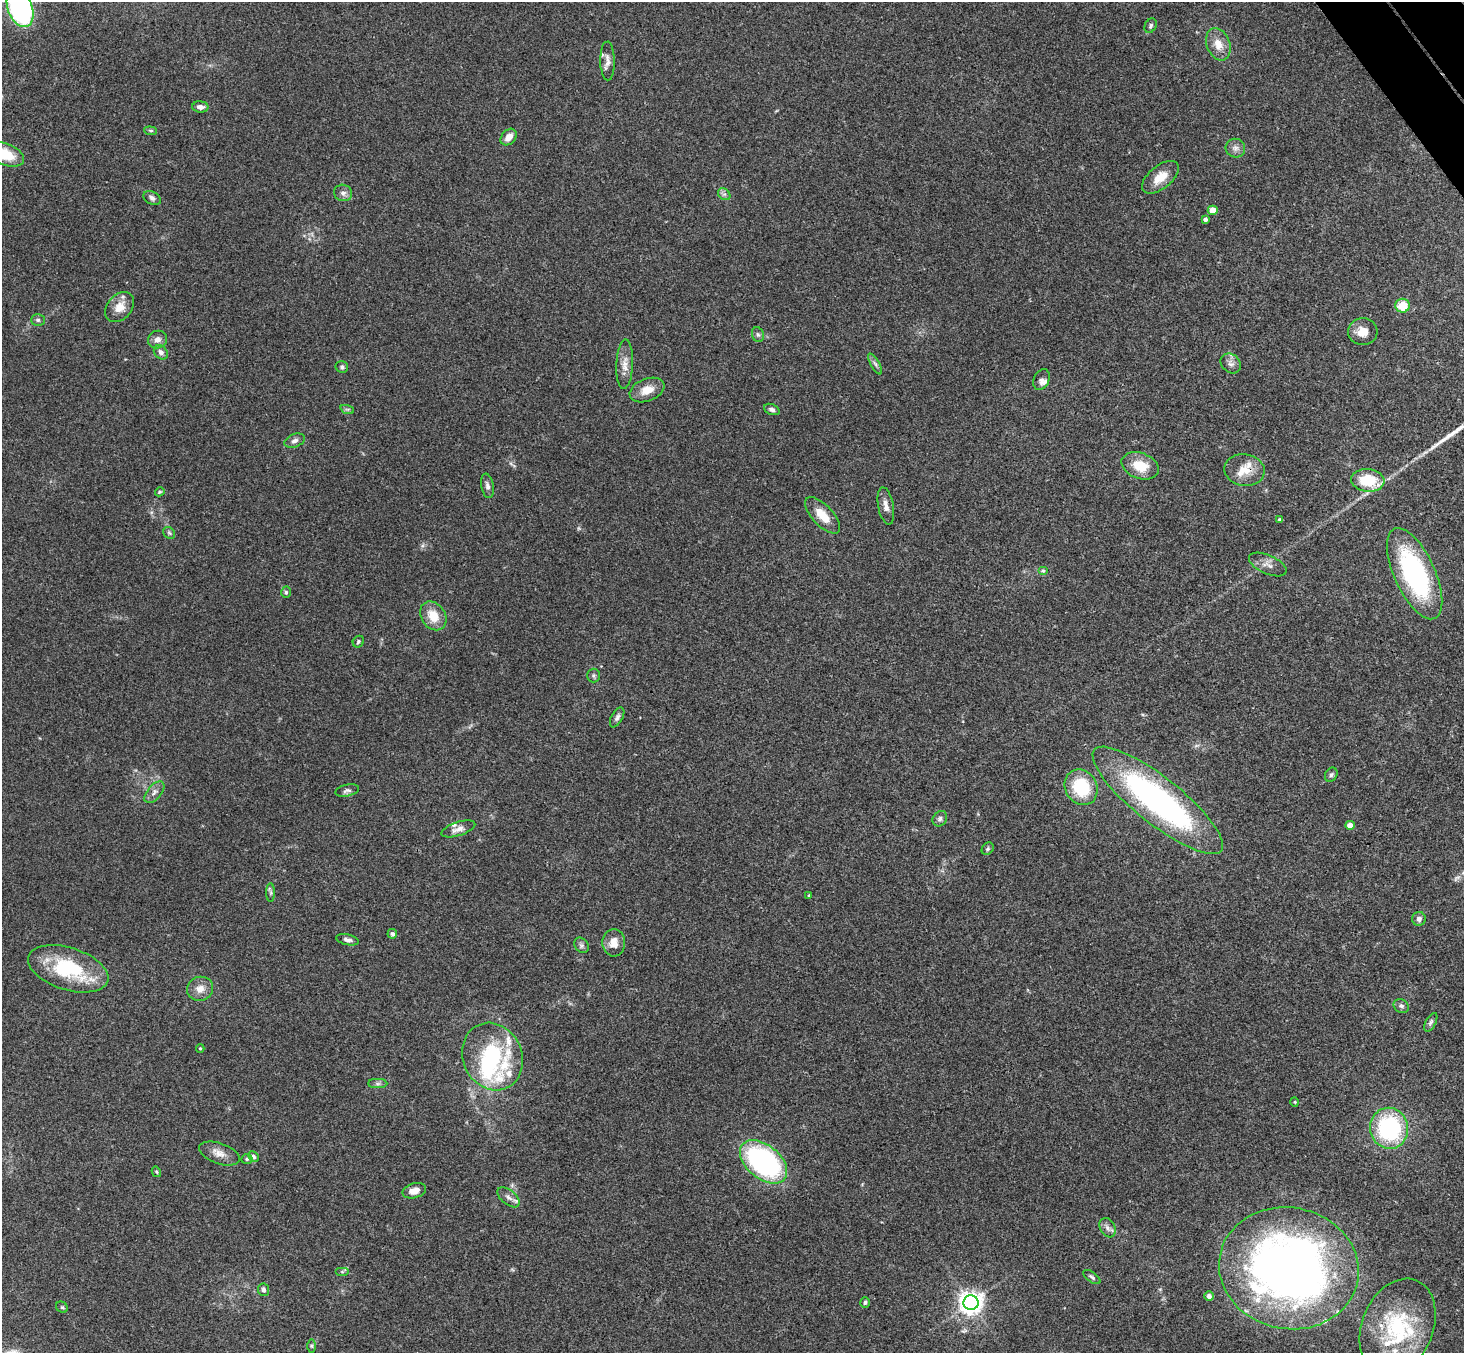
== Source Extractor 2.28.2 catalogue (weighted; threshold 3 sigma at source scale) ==
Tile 10 of 4 x 4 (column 2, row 3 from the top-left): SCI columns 1516-2977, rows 1683-3033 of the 5950 x 5930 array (HDU 1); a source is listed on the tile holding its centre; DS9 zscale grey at full resolution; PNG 1466 x 1355 px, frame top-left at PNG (2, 2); each listed source drawn as its Kron ellipse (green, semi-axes under 4 px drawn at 4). Shown black and unused: <1% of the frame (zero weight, under 3 of 4 exposures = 6% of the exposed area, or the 3 px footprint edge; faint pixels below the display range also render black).
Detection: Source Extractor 2.28.2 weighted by HDU 2 'WHT'; one run over the whole footprint, this tile lists its part. Background 0.163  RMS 0.0074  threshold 0.0331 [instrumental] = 3 sigma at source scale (4.5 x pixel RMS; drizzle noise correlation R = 1.50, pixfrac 1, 0.05/0.05 arcsec/px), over >= 5 px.
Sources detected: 104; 1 inside a brighter object's white glare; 1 long thin detection or spike segment (spike, bleed or trail) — neither listed nor drawn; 11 inside a brighter listed object's ellipse — not listed separately; the other 91 listed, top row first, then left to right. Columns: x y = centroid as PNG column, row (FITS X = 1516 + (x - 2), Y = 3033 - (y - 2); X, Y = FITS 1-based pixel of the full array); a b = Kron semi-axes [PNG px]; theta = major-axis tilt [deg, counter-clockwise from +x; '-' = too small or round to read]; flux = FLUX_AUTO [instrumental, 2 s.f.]
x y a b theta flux
20 8 20 12 -69 140
1151 26 7 5 61 1.7
1218 44 17 11 -68 9.4
607 61 19 7 -89 4.6
200 107 8 5 -4 3.6
151 131 6 4 -5 1.1
509 137 9 7 48 6.4
1235 148 10 9 - 3.6
5 154 20 11 -21 23
1160 177 22 11 39 12
343 193 9 8 - 3.1
724 194 7 5 -42 1.9
152 198 9 6 -29 2.3
1213 210 5 4 - 16
1205 219 4 4 - 2.4
1403 306 7 7 - 15
120 307 17 12 48 9.4
38 320 7 5 0 1.7
1363 332 15 13 5 8.7
758 335 8 5 -73 1.9
157 339 9 8 - 4.3
161 352 8 6 -46 2.8
1231 363 11 9 -42 3.7
625 364 25 8 87 7.3
875 364 12 4 -60 2.2
342 367 6 6 - 1.6
1041 380 11 7 65 2.5
647 390 18 11 21 10
347 409 7 4 -18 1.3
772 409 8 5 -22 2
295 441 11 6 21 2.9
1140 466 19 13 -18 17
1244 470 20 16 -9 13
1368 480 16 11 -6 26
487 486 12 6 -79 2.9
160 492 5 4 - 0.89
886 506 19 7 -80 5
823 515 23 10 -46 13
1280 520 4 4 - 1.1
169 533 6 5 - 1.4
1268 564 20 9 -24 5.6
1043 571 5 4 - 1.1
1415 574 49 20 -65 120
286 592 5 5 - 1.3
433 616 15 12 -55 13
358 642 6 5 - 1.3
594 675 7 6 - 1.6
617 717 11 5 61 2.4
1331 775 7 6 - 1.6
1081 787 18 15 -59 38
347 790 12 6 13 2.5
154 792 13 7 50 3.7
1158 800 81 23 -38 210
940 819 8 6 56 2.4
1350 825 5 4 - 8.4
458 829 18 7 18 4.5
988 849 7 5 52 1.5
271 893 9 4 -90 1.5
809 896 4 3 - 1
1419 919 7 6 - 2.7
392 934 5 4 - 2.3
347 940 11 5 -12 2.6
614 943 13 11 -87 8.1
581 945 8 6 -54 1.9
68 969 41 21 -18 55
200 989 13 12 - 7.2
1401 1006 8 6 -34 2.1
1431 1022 10 5 60 1.8
200 1049 4 3 - 0.9
493 1057 34 29 -65 62
378 1084 10 4 0 2
1295 1102 5 3 - 0.64
1389 1128 20 19 - 82
219 1154 21 10 -19 6.9
253 1156 6 4 -46 1.7
247 1159 5 5 - 1.3
763 1162 27 16 -39 130
156 1172 5 4 - 0.92
414 1191 12 7 15 5.4
509 1197 13 7 -40 3.8
1107 1228 10 7 -59 3.2
1289 1268 70 60 -11 510
342 1272 6 4 0 1.2
1092 1277 10 5 -37 1.7
263 1290 6 5 - 2.7
1209 1296 5 4 - 2.6
865 1302 5 5 - 1.4
971 1303 7 7 - 580
62 1307 6 5 - 1
1398 1327 50 35 67 66
311 1346 6 4 -89 1
Overlapping masked pixels (flux is a lower limit): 1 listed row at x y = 1244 470
Isophote crosses this tile's border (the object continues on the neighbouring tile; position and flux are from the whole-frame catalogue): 2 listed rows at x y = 20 8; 5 154